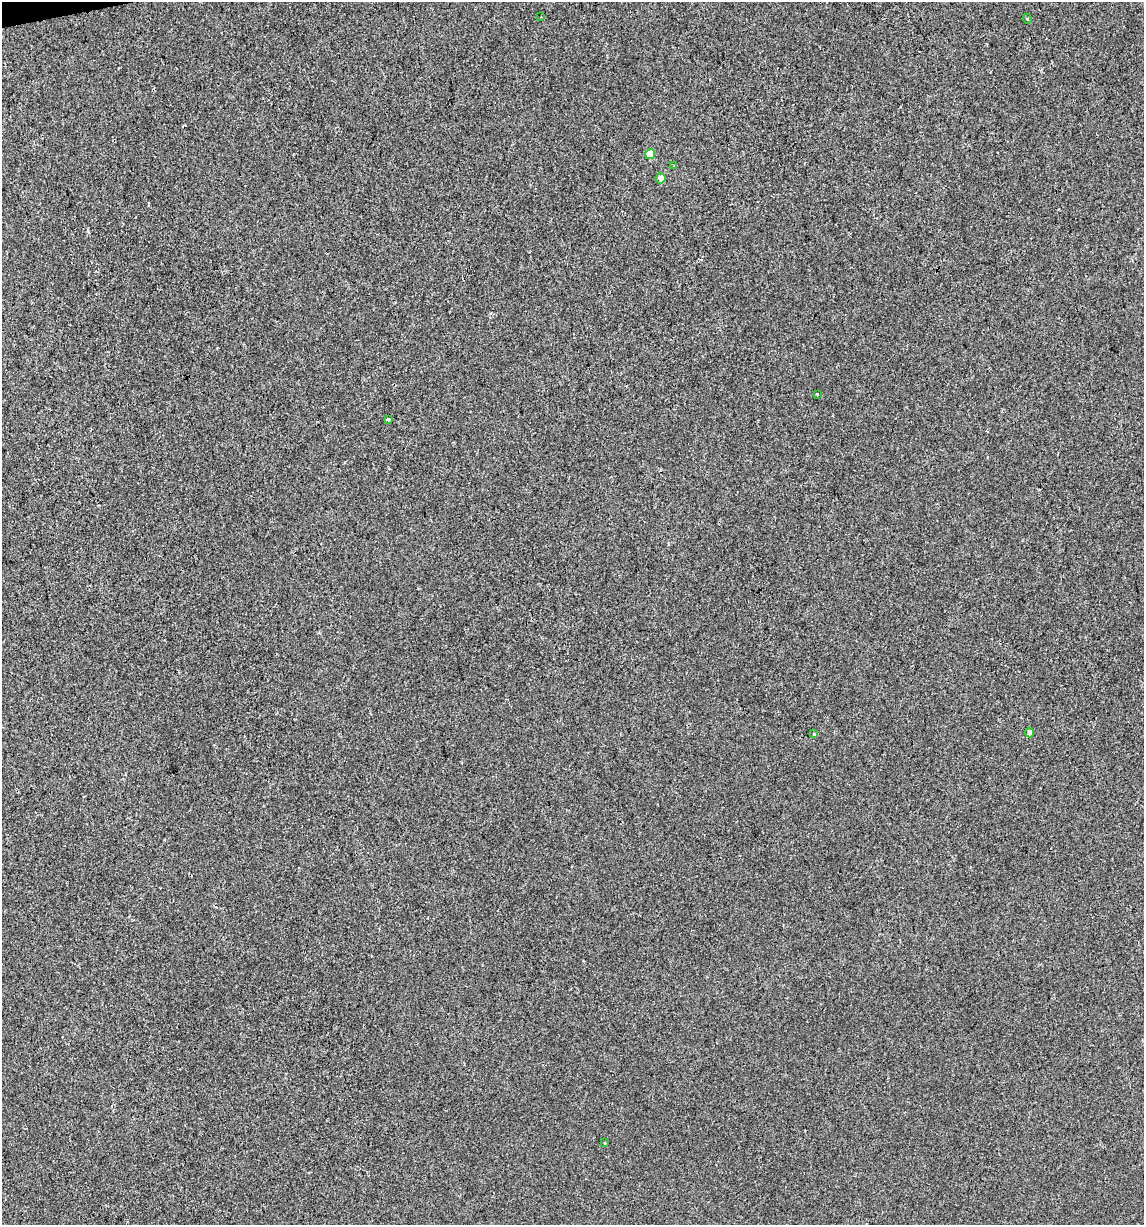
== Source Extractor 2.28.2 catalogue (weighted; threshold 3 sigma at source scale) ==
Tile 11 of 4 x 4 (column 3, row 3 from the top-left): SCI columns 2313-3454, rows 1225-2447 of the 4671 x 4894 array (HDU 1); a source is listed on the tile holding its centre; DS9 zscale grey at full resolution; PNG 1146 x 1227 px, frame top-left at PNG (2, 2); each listed source drawn as its Kron ellipse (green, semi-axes under 4 px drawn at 4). Shown black and unused: <1% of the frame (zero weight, under 2 of 3 exposures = <1% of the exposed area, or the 3 px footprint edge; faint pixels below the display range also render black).
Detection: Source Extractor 2.28.2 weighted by HDU 2 'WHT'; one run over the whole footprint, this tile lists its part. Background -4.44e-04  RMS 0.0042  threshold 0.0188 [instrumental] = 3 sigma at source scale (4.5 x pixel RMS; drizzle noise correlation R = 1.50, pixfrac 1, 0.0396/0.0396 arcsec/px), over >= 5 px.
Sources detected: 10; all 10 listed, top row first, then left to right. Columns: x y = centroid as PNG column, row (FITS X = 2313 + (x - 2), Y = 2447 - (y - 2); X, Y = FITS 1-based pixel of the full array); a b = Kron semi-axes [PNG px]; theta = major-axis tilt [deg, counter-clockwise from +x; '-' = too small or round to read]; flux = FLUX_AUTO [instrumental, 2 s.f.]
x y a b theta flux
541 17 3 2 - 0.3
1027 19 5 4 - 0.69
650 154 5 5 - 8.2
674 166 3 3 - 0.32
661 178 5 4 - 2.3
817 394 3 2 - 0.8
388 419 3 3 - 1.4
1029 732 5 4 - 1.2
814 734 3 3 - 7.8
605 1143 3 3 - 0.86